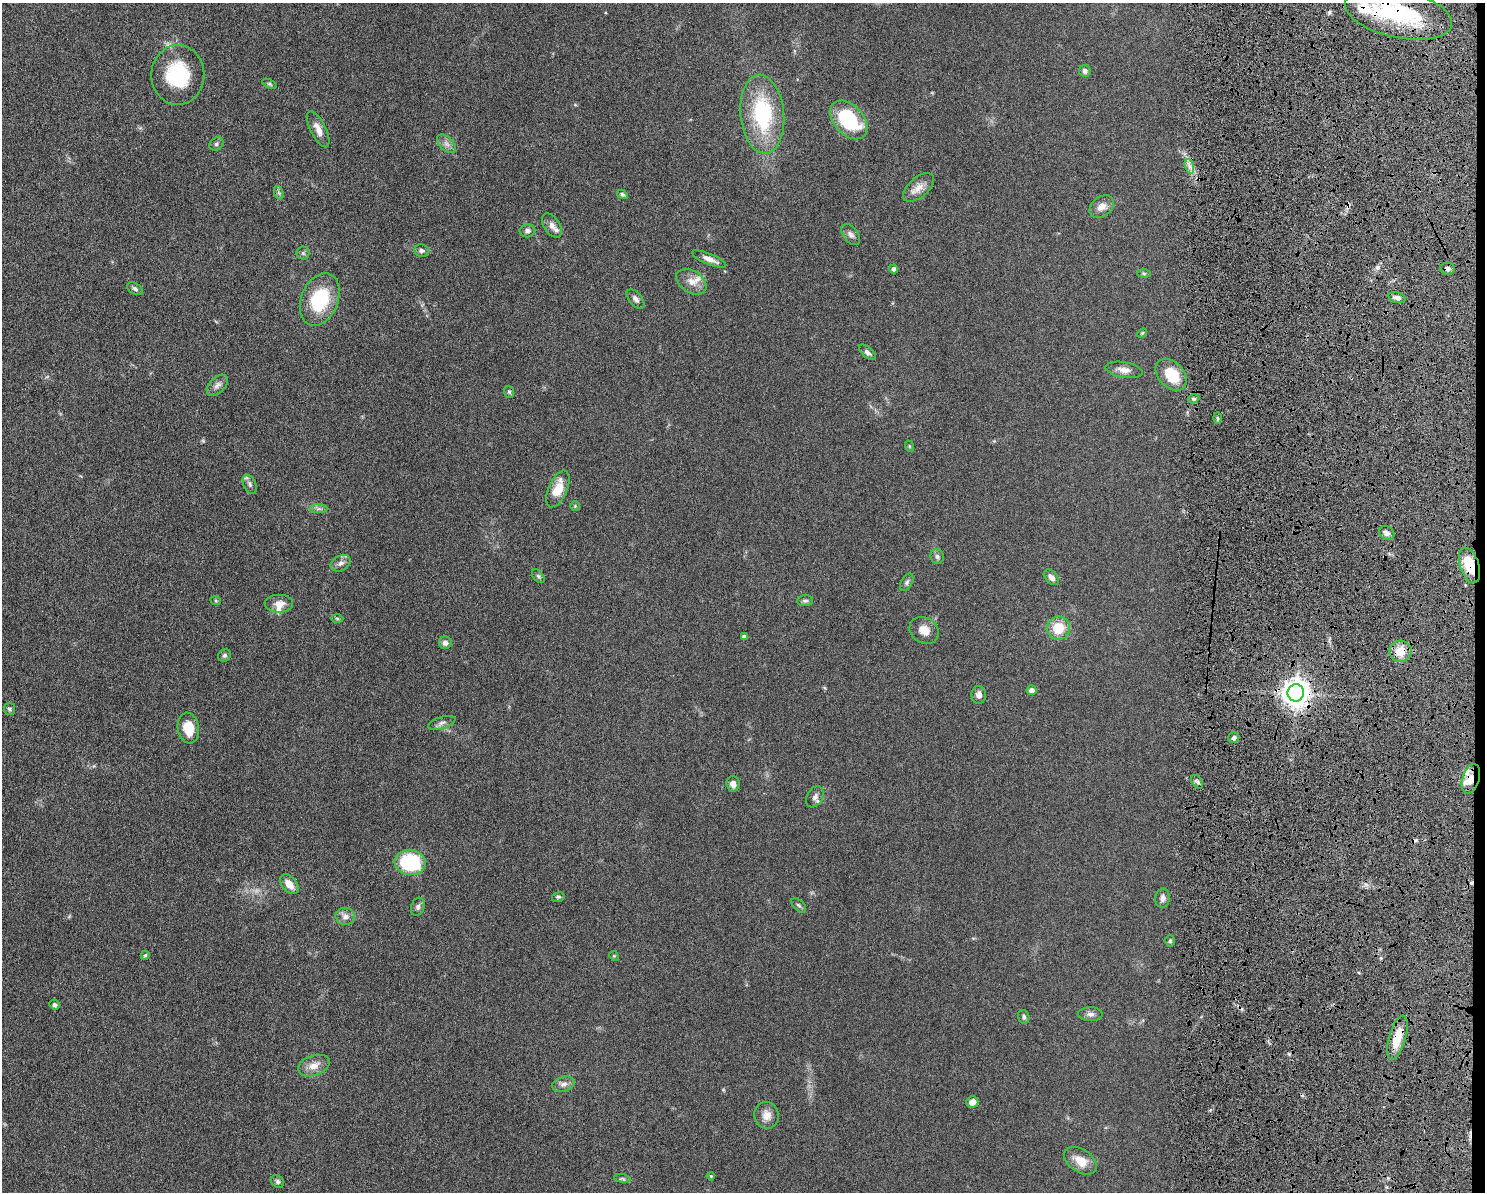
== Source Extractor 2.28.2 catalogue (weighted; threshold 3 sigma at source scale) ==
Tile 9 of 3 x 4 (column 3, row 3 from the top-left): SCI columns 3104-4586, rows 1202-2391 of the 4818 x 4785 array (HDU 1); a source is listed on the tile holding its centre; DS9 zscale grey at full resolution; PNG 1487 x 1194 px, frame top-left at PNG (2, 3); each listed source drawn as its Kron ellipse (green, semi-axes under 4 px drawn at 4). Shown black and unused: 1% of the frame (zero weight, under 6 of 12 exposures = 3% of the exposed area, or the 3 px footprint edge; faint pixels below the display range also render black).
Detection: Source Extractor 2.28.2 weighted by HDU 2 'WHT'; one run over the whole footprint, this tile lists its part. Background 0.0865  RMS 0.0047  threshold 0.0191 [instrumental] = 3 sigma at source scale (4.09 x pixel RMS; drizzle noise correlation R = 1.36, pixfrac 0.8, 0.05/0.05 arcsec/px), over >= 5 px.
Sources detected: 98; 2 cosmic-ray / hot-pixel residue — neither listed nor drawn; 5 inside a brighter listed object's ellipse — not listed separately; the other 91 listed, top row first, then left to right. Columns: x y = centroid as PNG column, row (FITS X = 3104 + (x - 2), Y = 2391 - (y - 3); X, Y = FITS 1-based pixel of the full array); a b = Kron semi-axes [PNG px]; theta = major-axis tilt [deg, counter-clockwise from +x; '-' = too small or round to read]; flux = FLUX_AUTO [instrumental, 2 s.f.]
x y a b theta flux
1399 14 54 24 -12 43
1085 71 6 5 - 1.3
178 75 30 26 -90 26
270 84 8 4 -27 0.58
762 114 39 22 -85 34
849 120 22 14 -48 28
318 129 19 7 -64 4
216 144 7 6 - 0.98
446 144 11 6 -44 1.9
1189 166 7 4 -71 1.5
919 187 19 10 41 3.8
279 193 7 4 -71 0.83
622 194 6 4 -32 0.85
1102 207 13 9 39 3.2
552 226 13 8 -56 2.7
527 231 8 6 9 1.4
851 234 12 7 -52 1.6
422 250 7 6 - 1.2
303 253 6 6 - 0.84
709 259 18 5 -22 3
894 269 4 4 - 1.5
1447 269 7 5 -8 1.3
1144 274 7 4 -1 0.62
691 282 16 11 -34 3.9
135 289 8 5 -33 1.1
1397 297 9 5 -14 1.6
320 299 27 18 68 23
636 299 11 6 -50 1.7
1142 333 5 3 - 0.44
867 352 10 5 -40 1.3
1124 370 19 8 -10 3.2
1171 375 18 12 -47 12
217 385 13 7 45 1.9
509 392 6 5 - 0.63
1194 399 5 4 - 0.67
1217 418 5 3 - 0.55
909 446 6 3 -72 0.42
250 484 10 6 -65 1.4
558 489 19 9 66 8
575 506 5 4 - 0.44
318 509 9 4 0 1.1
1387 533 8 6 -32 2.1
937 556 7 6 - 1.2
341 563 10 7 29 1.9
1470 565 18 9 -72 12
538 576 8 5 -49 0.84
1051 577 9 5 -47 1.9
907 582 9 5 60 0.99
216 601 5 3 - 0.42
805 601 8 5 1 0.98
279 604 14 9 0 3.5
337 618 6 4 -2 0.56
1058 628 11 11 - 9.8
924 630 15 12 -31 4.4
744 636 4 3 - 1.2
445 643 6 6 - 1.8
1400 651 11 10 - 6.9
225 655 6 6 - 0.98
1032 690 5 5 - 2.2
1296 693 8 8 - 480
979 695 9 7 -86 2
9 709 6 5 - 0.85
442 723 14 6 17 1.7
188 728 15 10 -80 8.4
1234 738 5 5 - 1.3
1471 779 15 8 73 5.4
1197 782 8 5 -53 1
733 784 8 6 -84 2.2
815 797 11 8 59 1.9
410 862 15 12 -8 31
289 884 11 7 -51 4.3
558 897 6 4 12 0.63
1162 898 9 7 84 1.6
799 905 9 5 -44 0.82
418 907 9 6 70 1.3
345 916 9 8 - 2.2
1170 941 6 4 88 0.62
145 955 5 4 - 0.71
614 956 5 4 - 0.42
54 1005 5 5 - 1.1
1090 1014 12 7 -1 1.6
1024 1017 7 5 -69 0.9
1397 1038 23 8 74 9.1
314 1066 16 10 19 4.3
563 1084 11 7 16 2
972 1102 6 5 - 2.5
767 1115 13 12 - 3.5
1081 1161 18 11 -34 5.6
711 1176 4 4 - 0.46
622 1179 8 4 -9 0.76
278 1182 7 5 -47 0.9
Overlapping masked pixels (flux is a lower limit): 7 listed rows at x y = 1399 14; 1447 269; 1470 565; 1400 651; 1296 693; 1471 779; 1397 1038
Isophote crosses this tile's border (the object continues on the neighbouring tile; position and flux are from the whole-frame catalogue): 1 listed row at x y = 1399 14